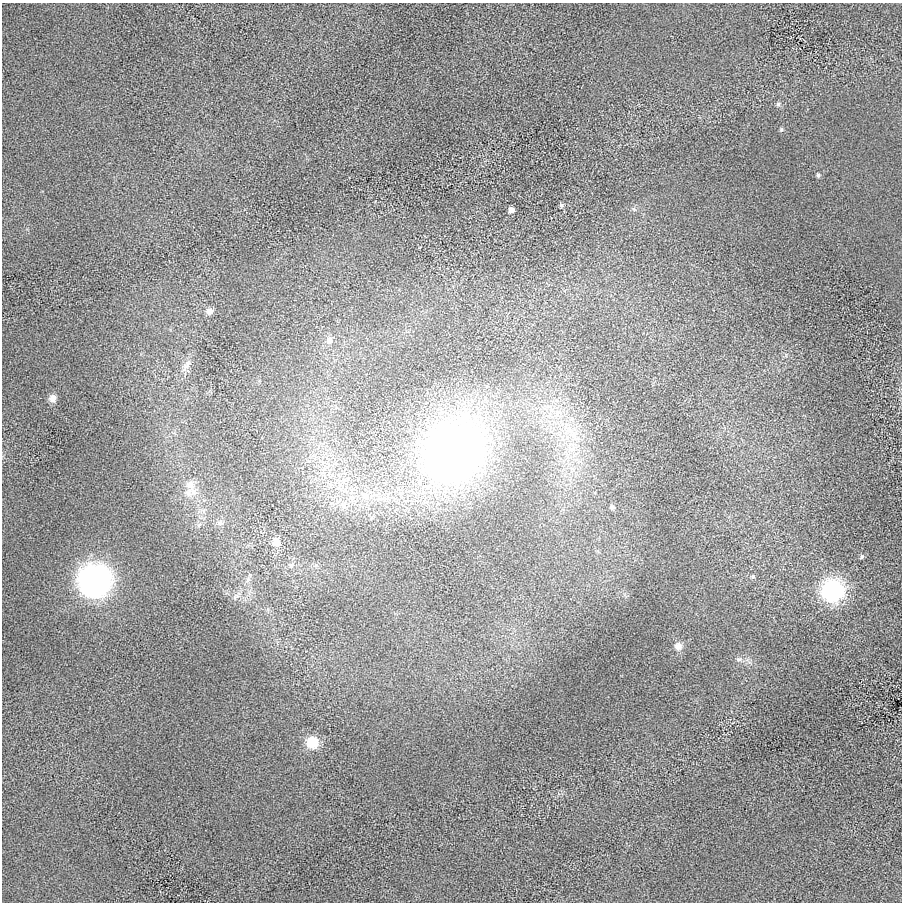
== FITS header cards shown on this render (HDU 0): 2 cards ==
NAXIS1  =                  900 / length of data axis 1
NAXIS2  =                  900 / length of data axis 2

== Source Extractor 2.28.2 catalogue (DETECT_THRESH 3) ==
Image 900 x 900 px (HDU 0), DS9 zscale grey, 1 PNG px = 1 image px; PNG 904 x 904 px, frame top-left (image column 1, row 900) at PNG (2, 3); no overlay
Background 16.9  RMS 540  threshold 1630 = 3 sigma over >= 5 px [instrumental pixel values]
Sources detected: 26; all 26 listed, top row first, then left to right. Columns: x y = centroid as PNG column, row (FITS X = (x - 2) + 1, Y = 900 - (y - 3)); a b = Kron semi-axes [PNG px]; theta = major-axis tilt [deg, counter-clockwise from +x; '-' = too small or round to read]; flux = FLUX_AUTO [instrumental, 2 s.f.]
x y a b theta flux
778 104 6 5 - 7.5e+04
781 130 6 5 - 5.2e+04
818 175 6 5 - 6.0e+04
561 205 5 5 - 6.0e+04
511 210 5 5 - 1.8e+05
209 311 7 7 - 2.1e+05
329 340 10 8 81 2.1e+05
187 365 22 7 62 2.8e+05
53 398 9 9 - 2.2e+05
557 414 10 7 76 2.2e+05
569 430 13 7 -28 3.2e+05
453 450 67 60 47 1.8e+07
190 485 12 12 - 3.3e+05
188 493 13 10 58 3.2e+05
366 497 12 10 -50 3.6e+05
343 505 11 7 45 2.2e+05
612 507 6 5 - 9.0e+04
276 542 8 7 - 4.5e+05
862 557 6 5 - 6.6e+04
291 565 9 6 51 1.0e+05
753 577 6 5 - 6.3e+04
95 581 13 13 - 2.8e+07
833 591 10 10 - 1.0e+07
678 646 11 10 - 2.4e+05
739 659 8 4 -8 8.6e+04
312 742 8 8 - 1.6e+06